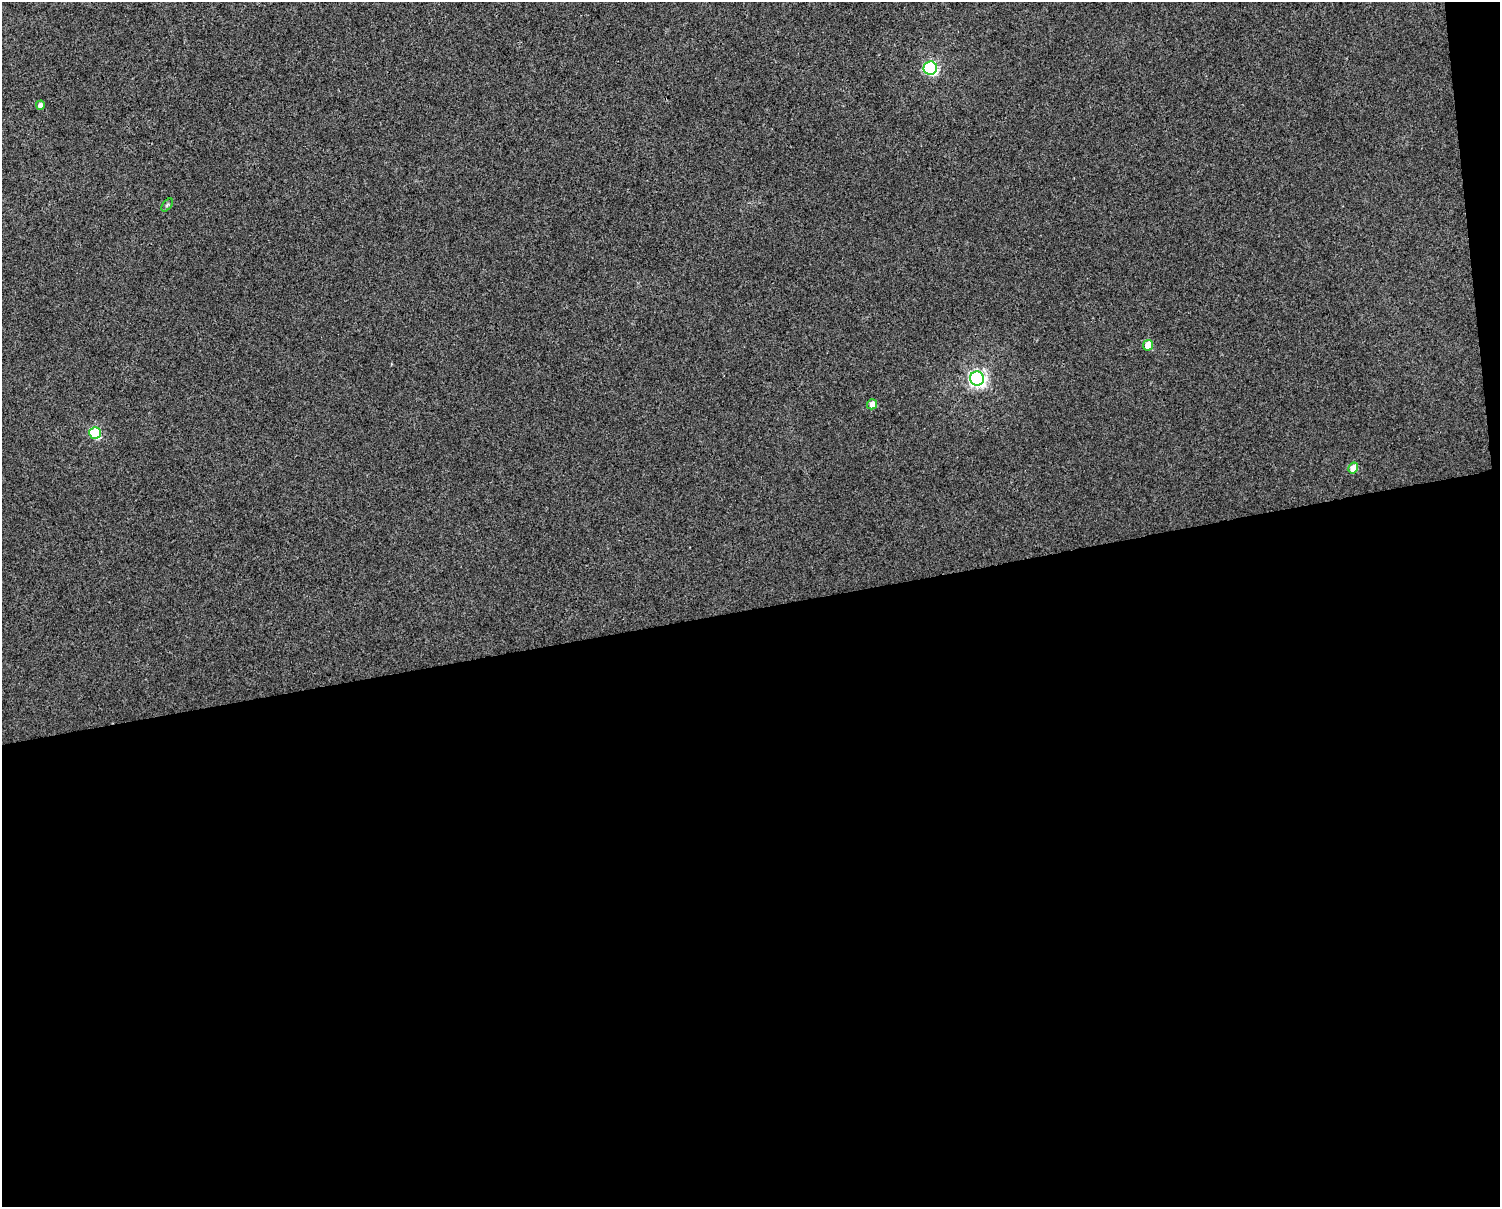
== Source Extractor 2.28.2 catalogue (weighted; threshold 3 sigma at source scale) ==
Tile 12 of 3 x 4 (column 3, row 4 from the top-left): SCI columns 3023-4520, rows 1-1205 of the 4589 x 4819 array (HDU 1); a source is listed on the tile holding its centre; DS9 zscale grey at full resolution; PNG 1502 x 1209 px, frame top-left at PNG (2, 2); each listed source drawn as its Kron ellipse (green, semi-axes under 4 px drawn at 4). Shown black and unused: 50% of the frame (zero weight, under 3 of 4 exposures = <1% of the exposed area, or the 3 px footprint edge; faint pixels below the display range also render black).
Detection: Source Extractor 2.28.2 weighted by HDU 2 'WHT'; one run over the whole footprint, this tile lists its part. Background 0.00531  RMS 0.0044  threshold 0.0198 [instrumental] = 3 sigma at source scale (4.5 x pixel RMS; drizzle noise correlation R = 1.50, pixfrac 1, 0.0396/0.0396 arcsec/px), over >= 5 px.
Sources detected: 8; all 8 listed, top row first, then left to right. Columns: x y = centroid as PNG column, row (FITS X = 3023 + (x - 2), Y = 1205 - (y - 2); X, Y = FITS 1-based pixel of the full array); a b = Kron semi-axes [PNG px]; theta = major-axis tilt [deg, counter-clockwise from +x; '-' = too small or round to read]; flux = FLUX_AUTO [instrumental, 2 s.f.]
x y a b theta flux
930 68 7 6 - 78
40 105 4 4 - 2.1
167 205 7 4 53 0.69
1148 345 5 5 - 8.2
977 378 7 7 - 150
872 404 5 5 - 3.9
95 433 6 5 - 32
1353 468 5 4 - 6.8